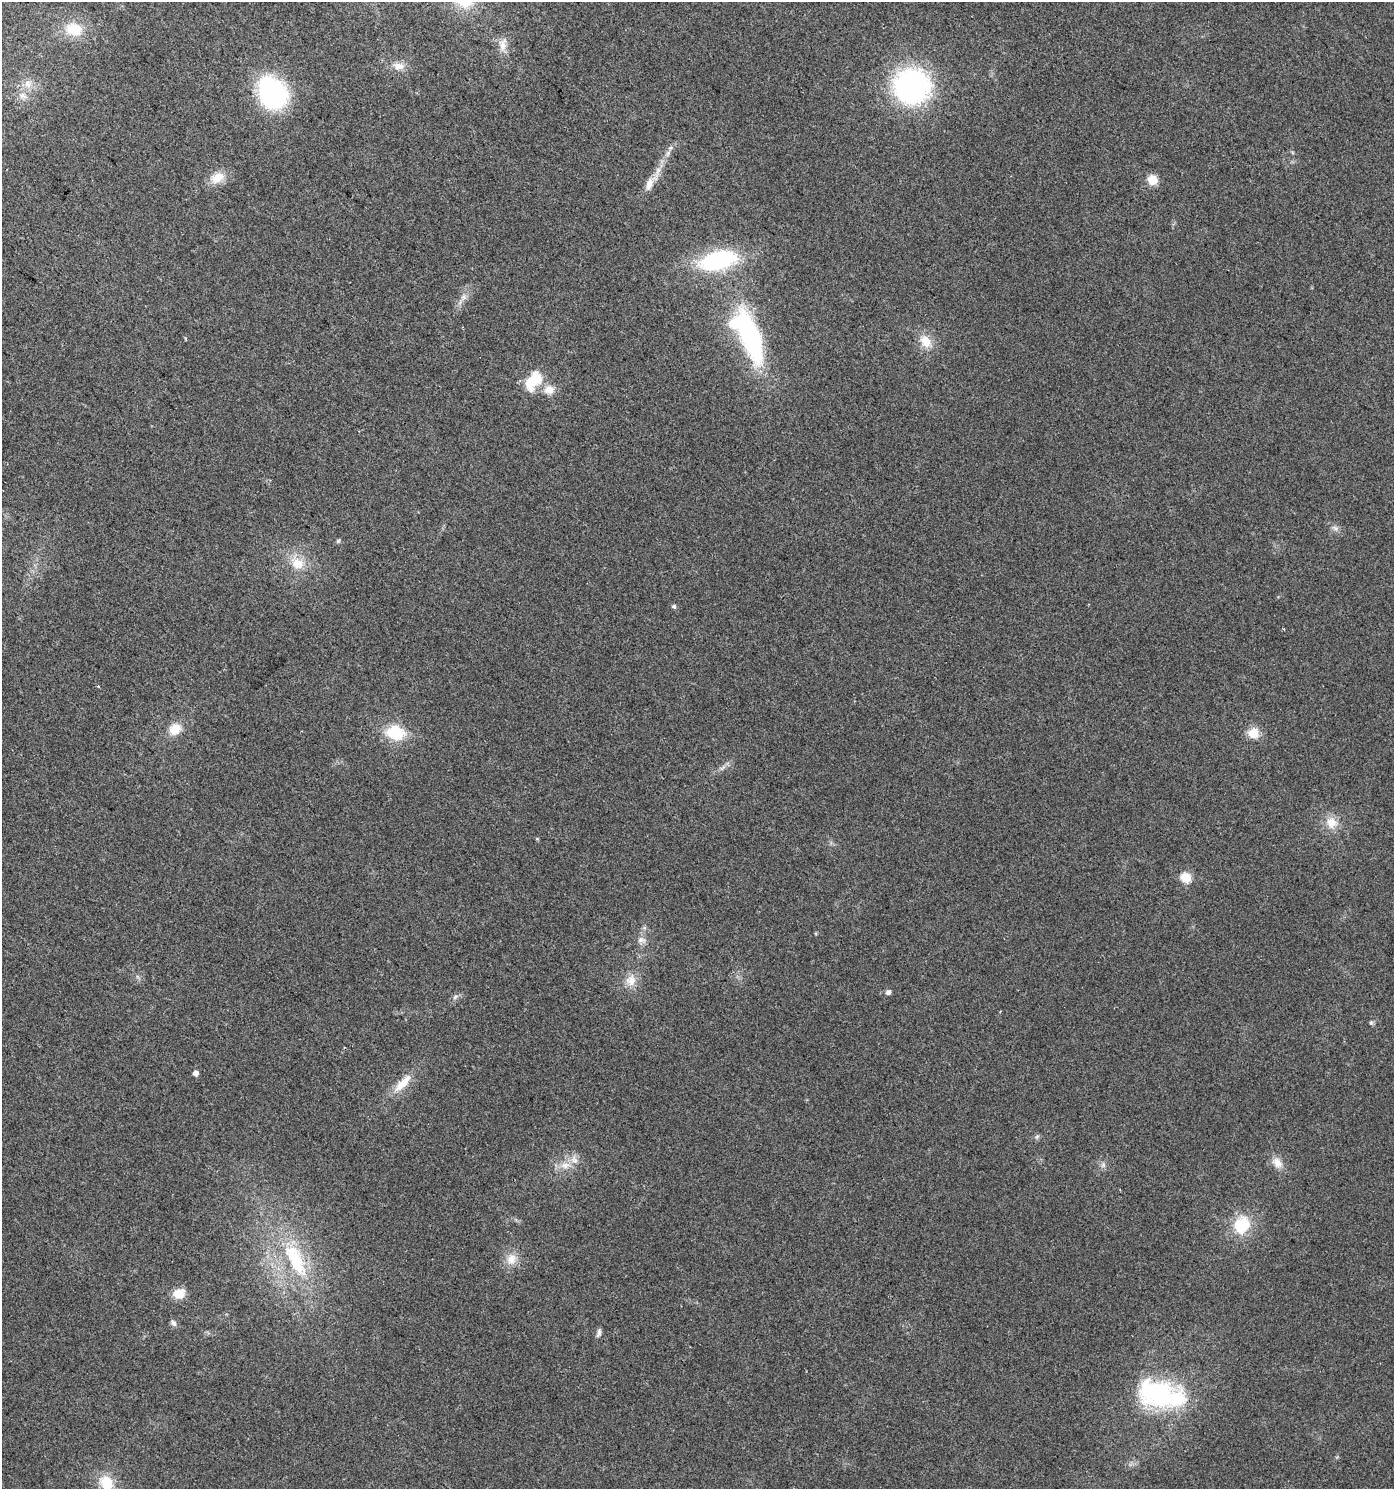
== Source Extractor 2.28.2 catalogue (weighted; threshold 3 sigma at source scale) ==
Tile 11 of 4 x 4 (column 3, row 3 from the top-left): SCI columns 3034-4425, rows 1488-2974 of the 6000 x 5953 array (HDU 1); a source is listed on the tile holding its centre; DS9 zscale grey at full resolution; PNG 1396 x 1491 px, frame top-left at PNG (2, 2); no overlay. Shown black and unused: <1% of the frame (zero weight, under 2 of 3 exposures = <1% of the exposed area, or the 3 px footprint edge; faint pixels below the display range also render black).
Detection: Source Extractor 2.28.2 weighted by HDU 2 'WHT'; one run over the whole footprint, this tile lists its part. Background 0.049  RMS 0.0067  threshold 0.0303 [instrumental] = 3 sigma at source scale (4.5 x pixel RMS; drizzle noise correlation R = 1.50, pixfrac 1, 0.0396/0.0396 arcsec/px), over >= 5 px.
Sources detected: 51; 1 too faint to see at this stretch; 1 inside a brighter object's white glare — not listed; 2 inside a brighter listed object's ellipse — not listed separately; the other 47 listed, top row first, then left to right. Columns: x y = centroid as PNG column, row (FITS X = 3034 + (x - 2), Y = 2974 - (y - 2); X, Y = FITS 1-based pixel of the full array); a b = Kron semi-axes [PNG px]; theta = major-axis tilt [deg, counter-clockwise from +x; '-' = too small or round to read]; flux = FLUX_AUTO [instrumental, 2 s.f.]
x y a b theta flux
74 29 23 17 -19 18
503 44 19 10 86 6.2
399 66 16 10 -6 6.5
28 84 11 11 - 6.3
912 86 28 27 - 170
273 93 30 22 -58 110
23 96 13 7 -26 4.1
671 148 8 5 20 1.8
217 178 19 12 28 11
1152 180 9 9 - 11
649 184 27 11 58 9.4
718 260 37 18 14 77
464 297 8 6 -21 2.4
750 337 54 18 -70 110
925 341 19 14 -56 11
533 381 28 17 45 19
549 390 14 12 7 7.4
1335 528 10 6 -35 2.7
338 541 6 5 - 1
297 563 20 16 -19 14
674 606 5 5 - 1.3
1284 629 3 3 - 0.67
99 686 3 3 - 1.7
175 729 15 12 43 11
395 733 17 12 -11 31
1253 733 12 12 - 9.9
722 768 11 5 39 2.5
1331 822 15 14 - 10
1186 877 6 6 - 32
641 940 12 8 -9 3.7
631 980 17 14 84 8.9
888 992 7 5 48 2.1
455 997 8 5 41 2
1371 1023 6 5 - 1.1
196 1073 4 4 - 4.7
403 1083 30 10 45 13
1037 1137 7 5 58 1.4
1277 1163 15 11 -50 7.1
565 1165 17 9 7 7.5
1241 1225 17 14 58 30
295 1259 59 22 -63 57
511 1259 17 14 78 9
179 1294 13 12 - 9.1
173 1323 9 6 -63 2.3
599 1333 12 5 75 2.2
1160 1394 52 26 -12 98
106 1482 23 18 -49 17